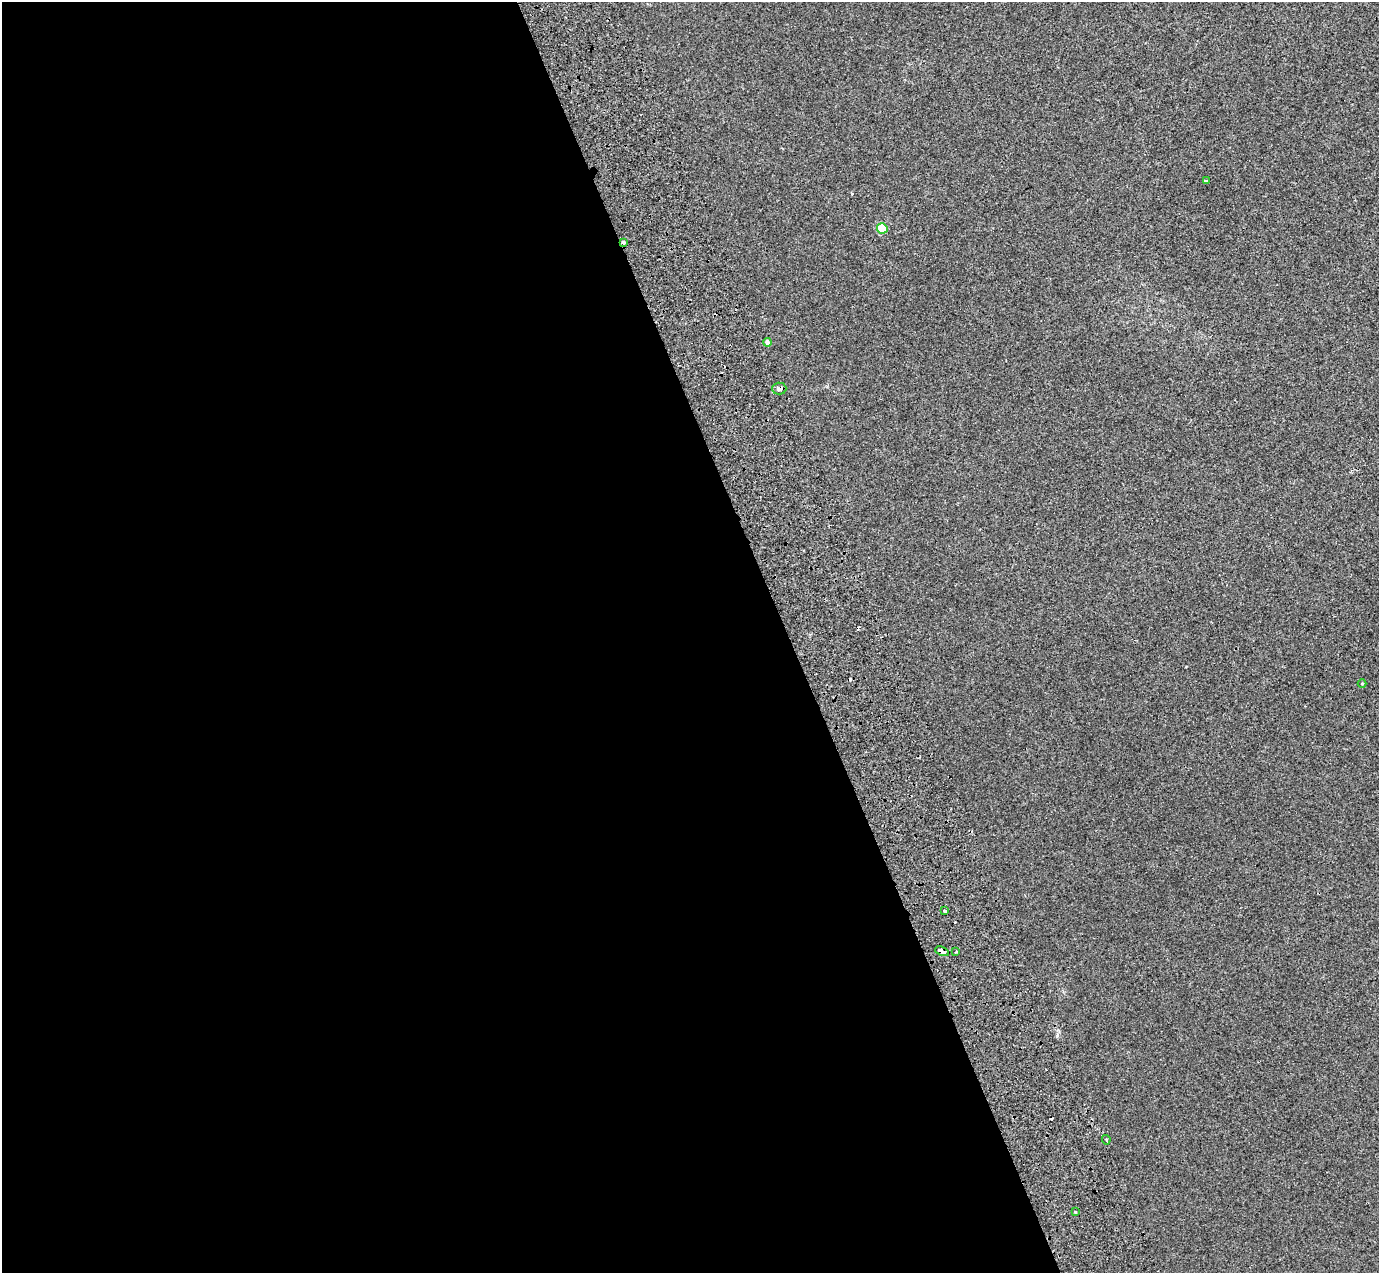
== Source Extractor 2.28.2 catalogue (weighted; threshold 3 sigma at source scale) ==
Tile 9 of 4 x 4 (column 1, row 3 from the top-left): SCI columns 103-1479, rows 1496-2766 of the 5712 x 5475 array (HDU 1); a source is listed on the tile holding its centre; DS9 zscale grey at full resolution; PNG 1381 x 1275 px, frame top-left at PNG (2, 2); each listed source drawn as its Kron ellipse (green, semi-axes under 4 px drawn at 4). Shown black and unused: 57% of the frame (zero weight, under 2 of 3 exposures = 6% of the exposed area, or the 3 px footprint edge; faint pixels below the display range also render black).
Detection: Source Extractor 2.28.2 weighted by HDU 2 'WHT'; one run over the whole footprint, this tile lists its part. Background 0.00395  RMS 0.007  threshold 0.0313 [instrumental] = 3 sigma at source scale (4.5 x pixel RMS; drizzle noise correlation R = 1.50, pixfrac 1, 0.0396/0.0396 arcsec/px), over >= 5 px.
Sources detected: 15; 4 cosmic-ray / hot-pixel residue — neither listed nor drawn; the other 11 listed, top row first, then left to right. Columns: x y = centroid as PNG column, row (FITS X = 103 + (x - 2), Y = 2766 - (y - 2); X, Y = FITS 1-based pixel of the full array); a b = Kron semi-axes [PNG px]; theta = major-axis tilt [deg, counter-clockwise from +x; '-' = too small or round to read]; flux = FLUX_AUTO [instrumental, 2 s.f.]
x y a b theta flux
1206 180 4 2 - 0.6
882 228 5 5 - 22
623 242 3 3 - 5.8
767 342 4 4 - 2.6
779 389 7 6 - 1.9
1362 684 4 3 - 0.52
945 911 4 3 - 8.7
942 951 7 3 -23 7.4
956 952 3 3 - 1.4
1106 1140 4 3 - 0.95
1075 1211 3 3 - 3.2
Overlapping masked pixels (flux is a lower limit): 3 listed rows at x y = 623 242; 779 389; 942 951